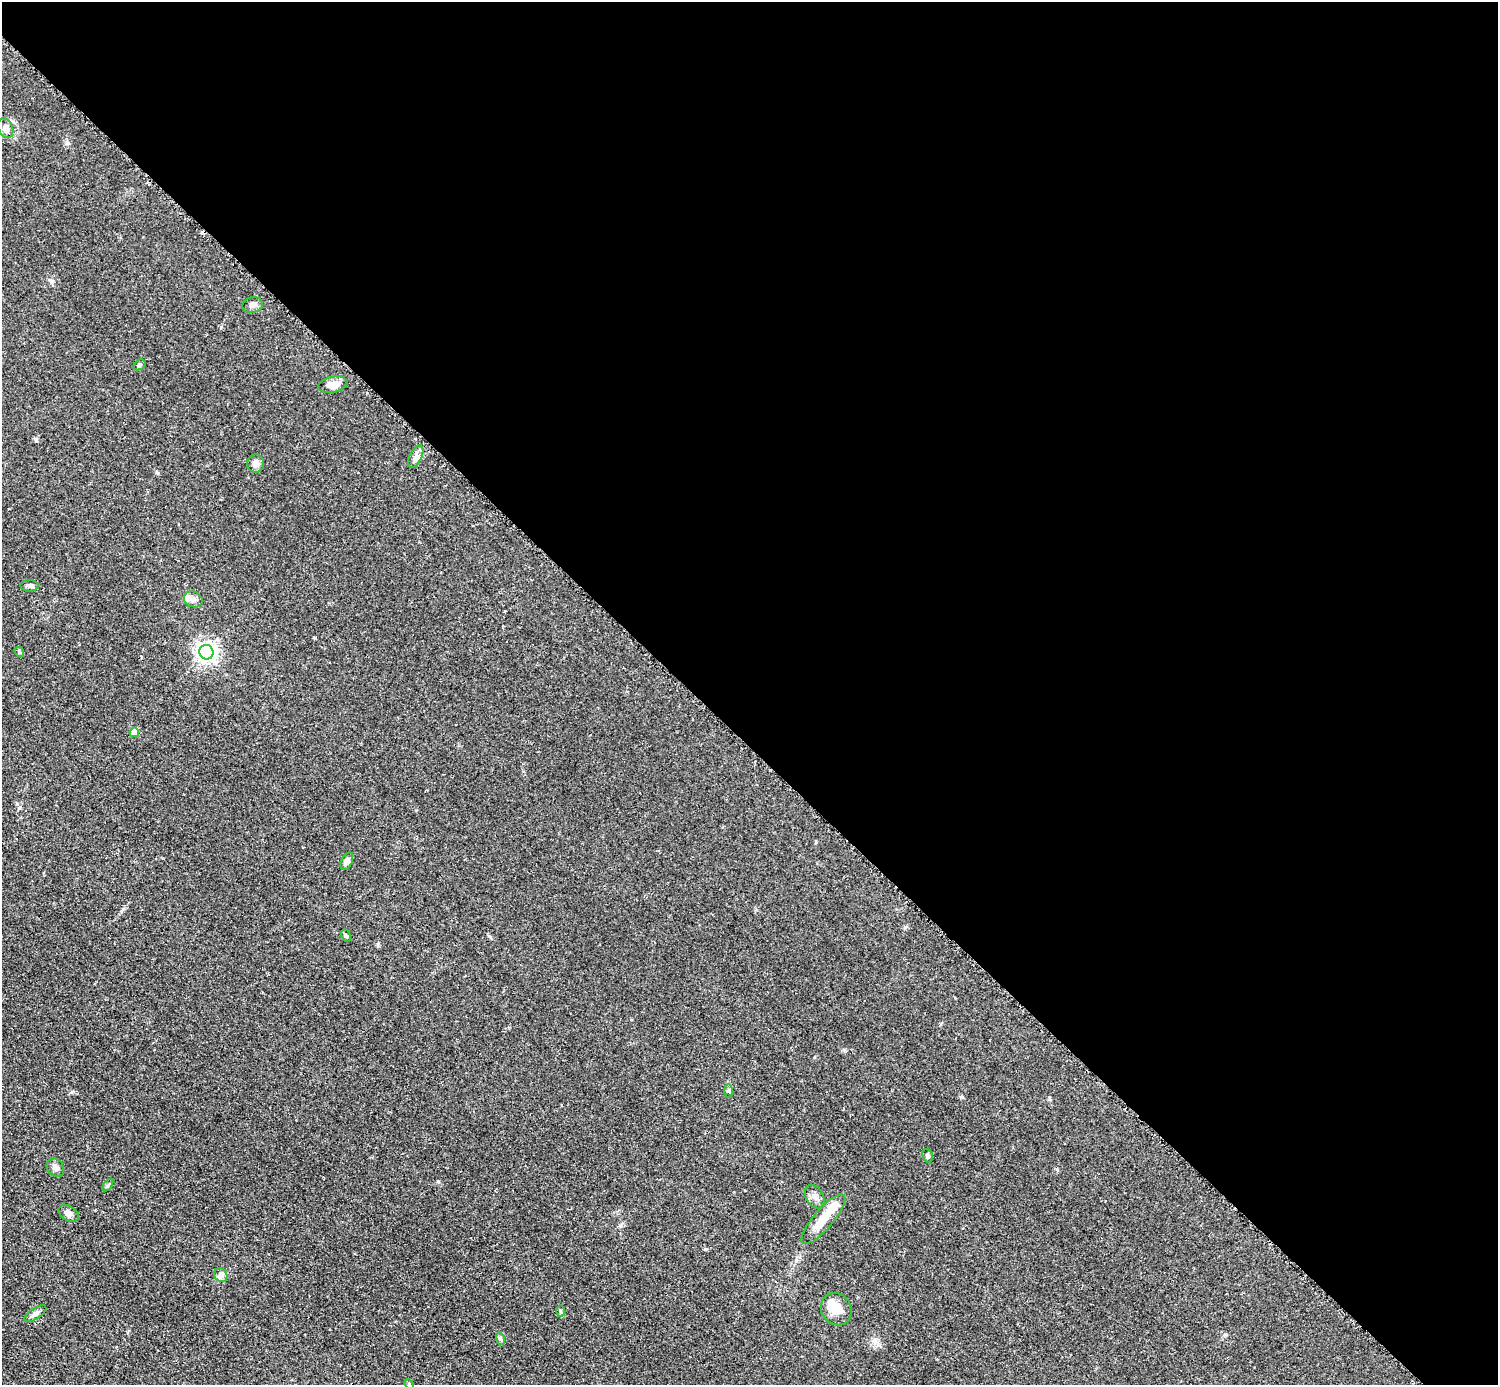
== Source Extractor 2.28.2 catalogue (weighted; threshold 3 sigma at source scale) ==
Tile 8 of 4 x 4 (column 4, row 2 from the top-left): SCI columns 4496-5991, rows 3073-4455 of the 5993 x 5993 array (HDU 1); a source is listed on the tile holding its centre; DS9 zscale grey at full resolution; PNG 1500 x 1387 px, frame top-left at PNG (2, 2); each listed source drawn as its Kron ellipse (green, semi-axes under 4 px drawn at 4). Shown black and unused: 54% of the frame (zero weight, under 2 of 3 exposures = <1% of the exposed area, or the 3 px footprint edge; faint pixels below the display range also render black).
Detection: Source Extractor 2.28.2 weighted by HDU 2 'WHT'; one run over the whole footprint, this tile lists its part. Background 0.0508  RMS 0.0077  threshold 0.0346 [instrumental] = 3 sigma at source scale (4.5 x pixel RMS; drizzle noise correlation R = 1.50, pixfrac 1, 0.05/0.05 arcsec/px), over >= 5 px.
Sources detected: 29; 2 inside a brighter object's white glare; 1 cosmic-ray / hot-pixel residue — neither listed nor drawn; the other 26 listed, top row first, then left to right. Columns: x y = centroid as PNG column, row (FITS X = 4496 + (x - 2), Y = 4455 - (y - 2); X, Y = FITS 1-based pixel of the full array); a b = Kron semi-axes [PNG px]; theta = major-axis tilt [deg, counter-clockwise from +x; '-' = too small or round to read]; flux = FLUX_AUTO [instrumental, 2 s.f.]
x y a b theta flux
5 128 10 7 -66 6
253 305 10 8 13 3
139 365 6 5 - 1.1
333 385 15 8 11 8.6
416 457 12 6 63 3.5
256 463 9 8 - 3.7
30 586 9 6 0 2.3
193 599 10 7 -24 3.7
19 652 5 4 - 0.94
206 652 7 7 - 370
134 732 5 5 - 10
347 861 9 5 65 2.7
346 935 6 4 -62 1.2
729 1091 6 4 -88 1.1
928 1156 7 5 -73 1.4
55 1168 10 7 -50 3.9
108 1185 7 3 53 1.1
815 1197 12 8 -60 4.1
69 1213 11 7 -29 4.2
823 1219 32 10 50 14
221 1275 7 6 - 2.4
836 1309 17 14 -55 10
560 1311 6 4 -89 1.2
35 1314 12 5 34 2.9
501 1339 6 4 -70 1.2
409 1384 5 4 - 0.99
Isophote crosses this tile's border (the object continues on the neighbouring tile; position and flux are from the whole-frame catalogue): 1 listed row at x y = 409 1384
Unlisted compact peaks at least as high as the median listed source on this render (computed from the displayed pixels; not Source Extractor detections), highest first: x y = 961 1097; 36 441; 72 1092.